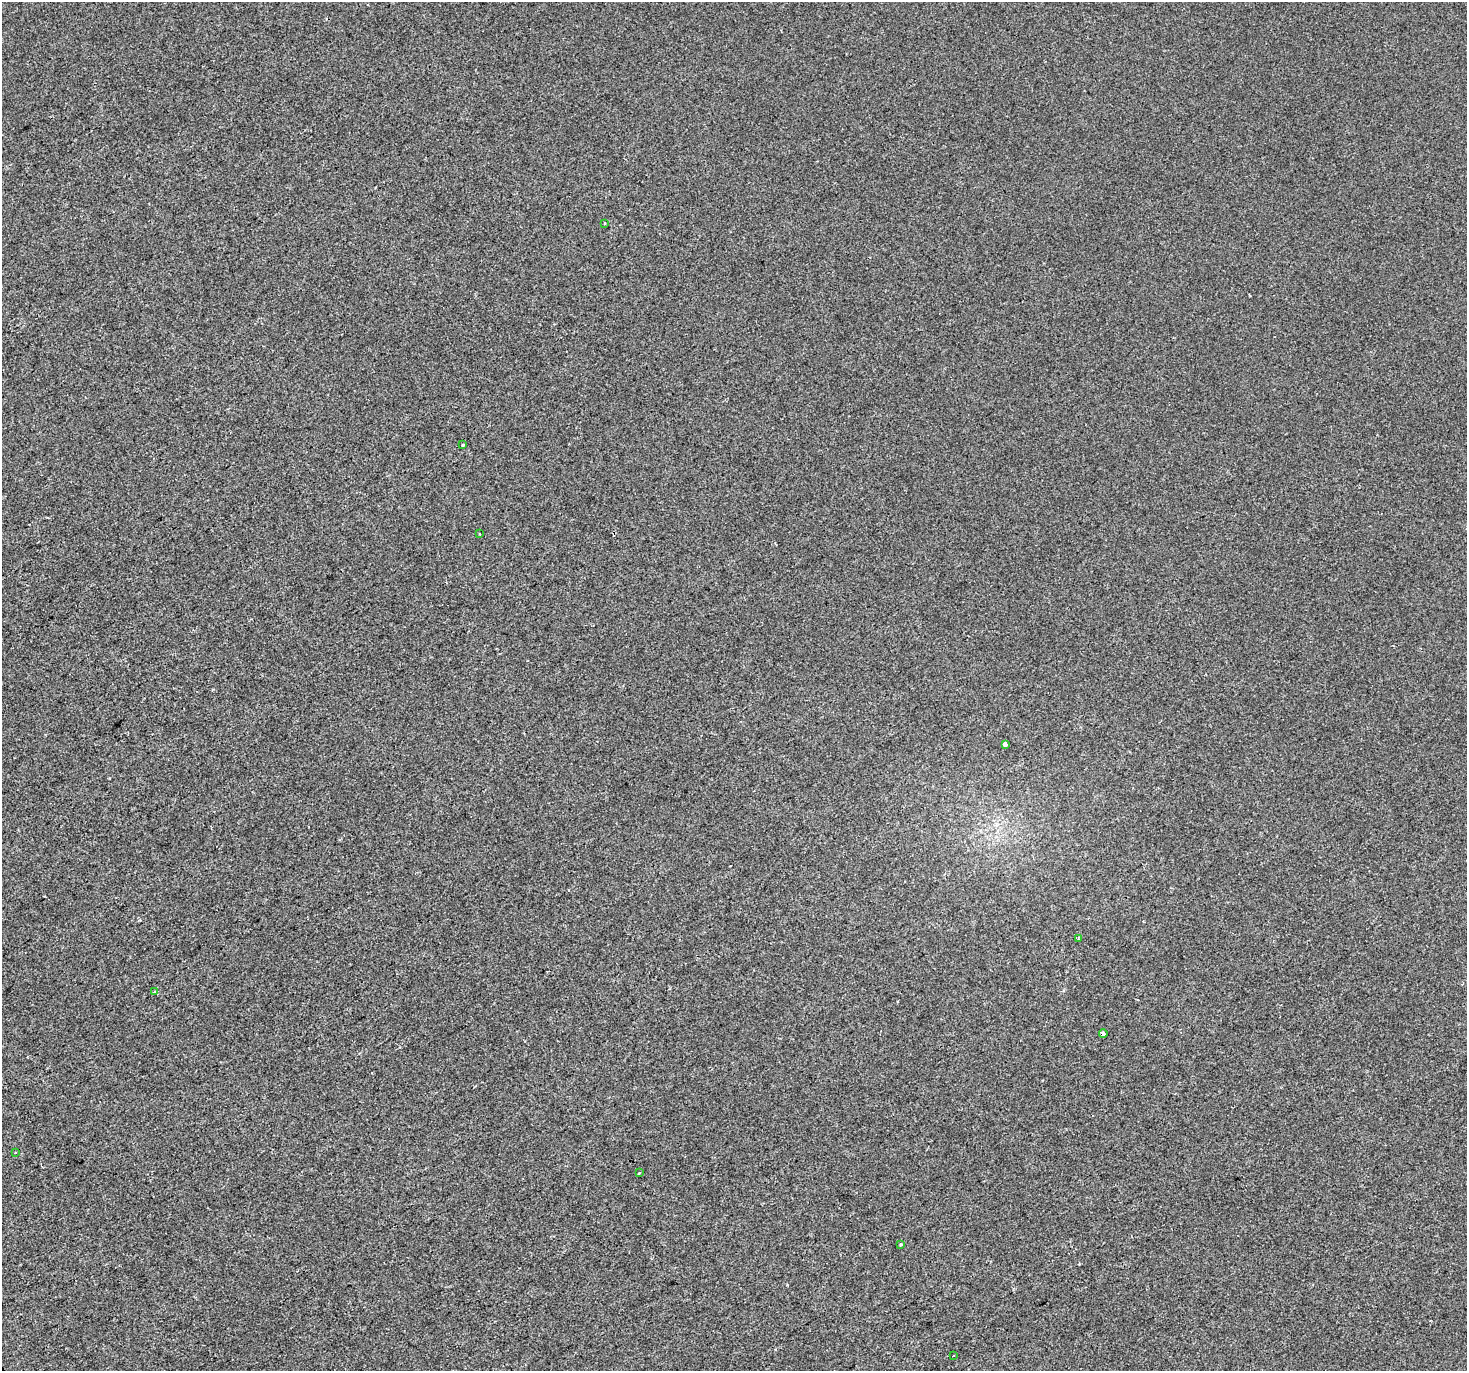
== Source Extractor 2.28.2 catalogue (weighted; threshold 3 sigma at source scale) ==
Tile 7 of 4 x 4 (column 3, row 2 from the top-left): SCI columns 2933-4397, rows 2913-4281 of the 5862 x 5765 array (HDU 1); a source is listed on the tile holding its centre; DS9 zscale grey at full resolution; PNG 1469 x 1373 px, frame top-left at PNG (2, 2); each listed source drawn as its Kron ellipse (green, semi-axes under 4 px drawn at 4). Shown black and unused: <1% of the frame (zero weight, under 2 of 3 exposures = <1% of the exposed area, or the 3 px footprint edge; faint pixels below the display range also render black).
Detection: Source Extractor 2.28.2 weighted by HDU 2 'WHT'; one run over the whole footprint, this tile lists its part. Background -2.36e-04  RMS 0.0042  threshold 0.0188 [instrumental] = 3 sigma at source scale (4.5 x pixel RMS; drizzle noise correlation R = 1.50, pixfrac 1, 0.0396/0.0396 arcsec/px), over >= 5 px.
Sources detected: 11; all 11 listed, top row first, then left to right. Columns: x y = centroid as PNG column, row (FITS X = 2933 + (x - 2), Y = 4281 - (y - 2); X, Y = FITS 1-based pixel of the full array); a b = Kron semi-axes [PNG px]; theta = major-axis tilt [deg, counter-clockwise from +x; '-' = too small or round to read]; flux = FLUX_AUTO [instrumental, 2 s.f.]
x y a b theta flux
604 223 3 3 - 1.1
463 445 3 3 - 1.3
480 534 3 2 - 0.58
1005 744 4 3 - 3
1078 939 4 3 - 0.44
154 992 4 3 - 0.97
1103 1034 4 4 - 0.79
16 1152 3 2 - 0.29
639 1173 3 2 - 0.35
901 1244 3 3 - 0.89
954 1356 3 2 - 0.54